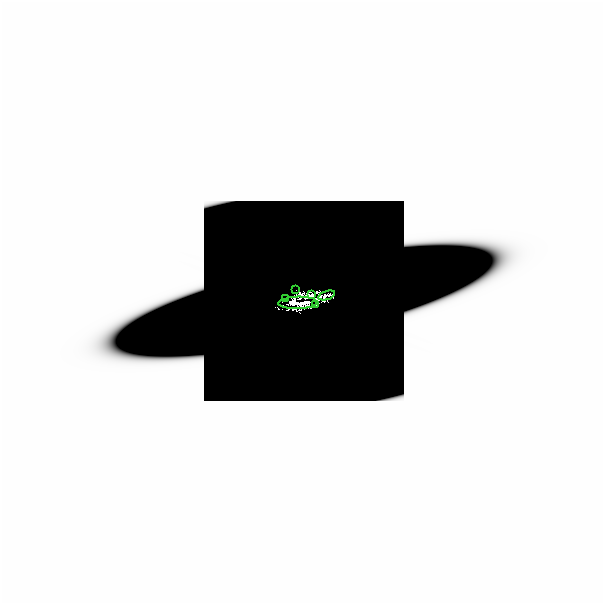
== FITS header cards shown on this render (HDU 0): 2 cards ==
NAXIS1  =                  601
NAXIS2  =                  601

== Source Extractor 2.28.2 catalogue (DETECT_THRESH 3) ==
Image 601 x 601 px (HDU 0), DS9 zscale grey, 1 PNG px = 1 image px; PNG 605 x 605 px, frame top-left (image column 1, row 601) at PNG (0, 0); each listed source drawn as its Kron ellipse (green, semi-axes under 4 px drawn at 4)
Background -5.18e-31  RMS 1.6e-28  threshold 4.81e-28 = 3 sigma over >= 5 px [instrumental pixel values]
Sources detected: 22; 16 with non-positive FLUX_AUTO (blend fragments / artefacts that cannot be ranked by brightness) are neither listed nor drawn; the other 6 listed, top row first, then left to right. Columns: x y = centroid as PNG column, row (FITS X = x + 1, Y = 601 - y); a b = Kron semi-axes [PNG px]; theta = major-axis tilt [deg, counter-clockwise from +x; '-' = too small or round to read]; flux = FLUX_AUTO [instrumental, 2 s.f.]
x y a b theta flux
294 288 2 2 - 0.0032
310 293 4 2 - 0.015
325 293 9 3 18 0.0094
283 296 2 2 - 0.017
296 301 19 6 1 0.47
313 303 2 2 - 0.0038
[16 non-positive-flux detections neither listed nor drawn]